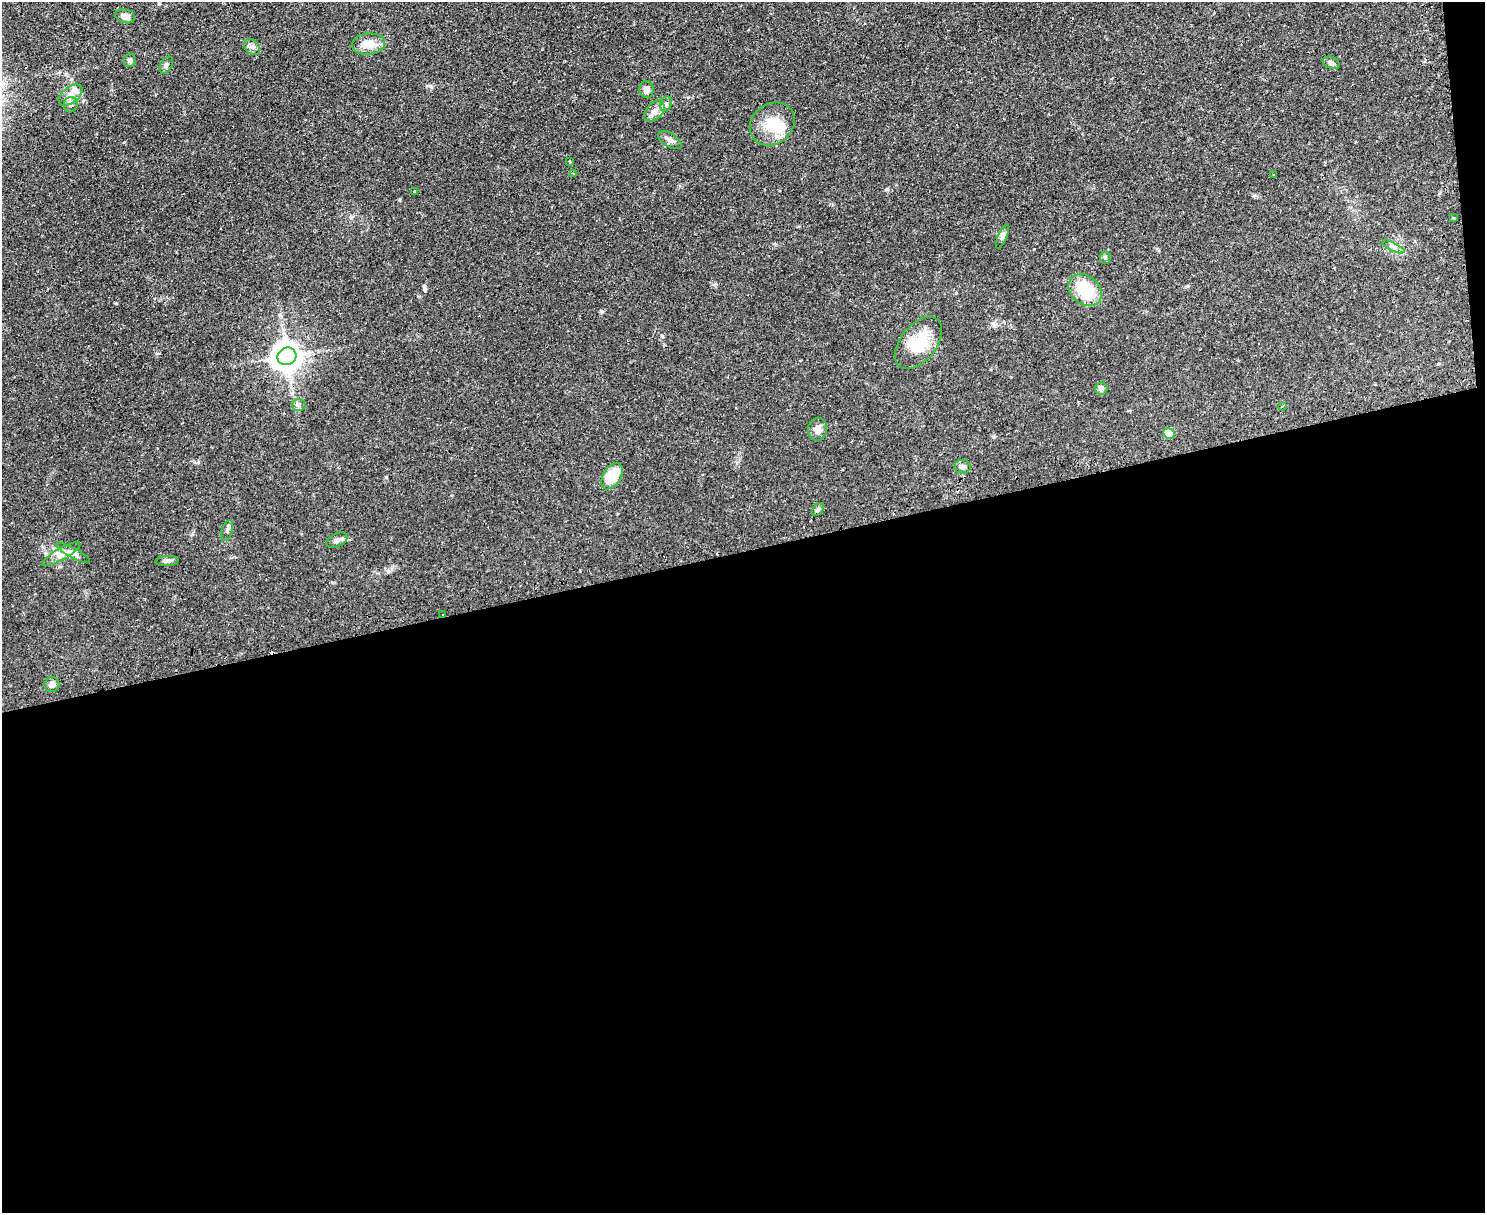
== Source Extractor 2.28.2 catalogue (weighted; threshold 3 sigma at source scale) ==
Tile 12 of 3 x 4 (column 3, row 4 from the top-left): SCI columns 3125-4607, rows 32-1242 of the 4880 x 4907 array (HDU 1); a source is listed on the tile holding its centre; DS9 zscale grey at full resolution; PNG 1487 x 1215 px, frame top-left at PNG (2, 2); each listed source drawn as its Kron ellipse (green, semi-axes under 4 px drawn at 4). Shown black and unused: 55% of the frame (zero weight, under 2 of 3 exposures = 4% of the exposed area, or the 3 px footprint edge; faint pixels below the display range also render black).
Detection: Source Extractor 2.28.2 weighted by HDU 2 'WHT'; one run over the whole footprint, this tile lists its part. Background 0.0901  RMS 0.0079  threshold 0.0357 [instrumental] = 3 sigma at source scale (4.5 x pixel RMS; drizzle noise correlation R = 1.50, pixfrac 1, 0.05/0.05 arcsec/px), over >= 5 px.
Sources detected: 41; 1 inside a brighter object's white glare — neither listed nor drawn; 1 inside a brighter listed object's ellipse — not listed separately; the other 39 listed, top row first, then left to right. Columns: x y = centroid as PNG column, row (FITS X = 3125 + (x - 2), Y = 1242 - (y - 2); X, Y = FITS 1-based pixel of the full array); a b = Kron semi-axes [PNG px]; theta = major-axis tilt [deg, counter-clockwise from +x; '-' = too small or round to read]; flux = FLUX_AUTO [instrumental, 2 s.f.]
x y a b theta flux
125 16 10 6 -15 4
368 44 16 10 6 10
252 47 9 6 -44 2.5
130 60 7 5 81 1.9
1331 63 9 6 -22 2.2
166 65 9 5 60 2
647 90 8 7 - 3.6
70 95 14 8 38 5.5
666 104 8 5 68 2
71 105 8 7 - 2.2
654 111 12 8 49 5
772 124 24 20 37 21
670 140 13 6 -32 3.2
570 162 3 3 - 0.96
573 173 3 2 - 0.79
1273 175 3 2 - 0.45
414 192 3 3 - 1.2
1453 218 3 3 - 2.3
1002 236 13 4 67 2.1
1393 247 12 4 -25 2.5
1105 258 6 5 - 1.5
1085 290 18 14 -39 30
919 343 30 18 52 28
287 356 9 8 - 1100
1101 388 6 6 - 2.7
299 405 7 6 - 1.8
1282 406 3 2 - 0.8
818 429 11 9 80 4.5
1169 433 6 5 - 12
962 467 8 7 - 2.4
612 476 14 8 57 22
818 509 7 5 49 1.6
227 531 10 5 73 1.9
337 540 11 6 27 3.2
73 553 18 5 -28 3.4
61 554 21 6 29 5.2
167 561 11 5 3 2.3
443 614 2 2 - 0.52
52 685 7 7 - 3.4
Overlapping masked pixels (flux is a lower limit): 1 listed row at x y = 443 614
Unlisted compact peaks at least as high as the median listed source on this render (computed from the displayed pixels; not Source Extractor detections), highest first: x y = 887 189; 425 289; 662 336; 993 323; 124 142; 388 571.